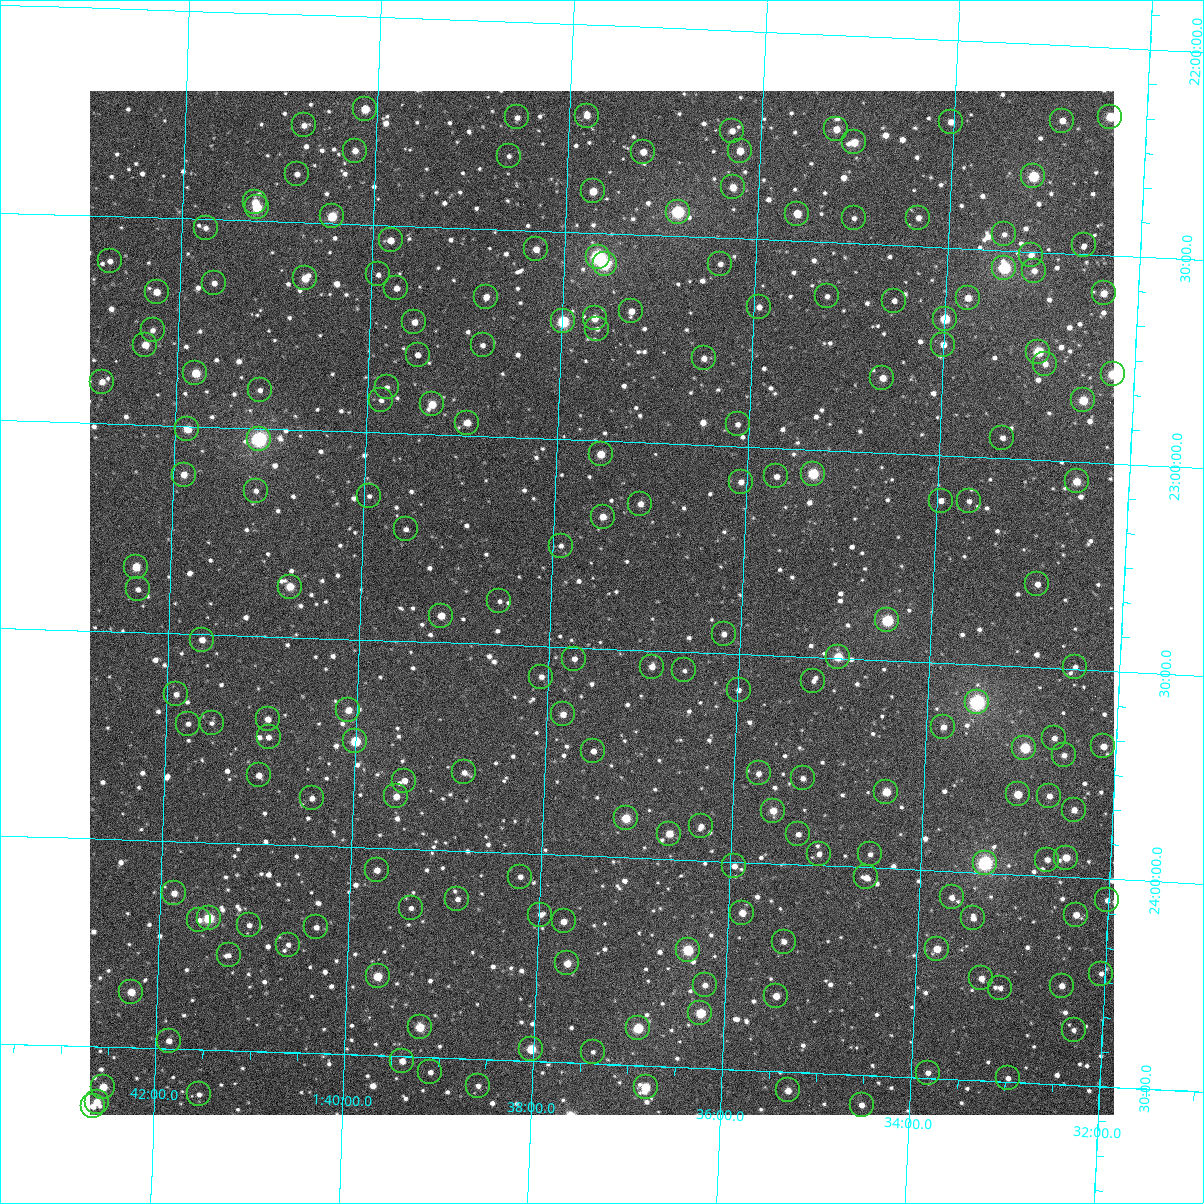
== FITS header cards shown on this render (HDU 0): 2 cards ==
NAXIS1  =                 1024
NAXIS2  =                 1024

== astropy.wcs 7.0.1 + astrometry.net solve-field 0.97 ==
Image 1024 x 1024 px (HDU 0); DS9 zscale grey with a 90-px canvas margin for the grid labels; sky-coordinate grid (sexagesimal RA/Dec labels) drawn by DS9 from the SOLVED WCS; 194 Tycho-2 reference stars matched to detected sources circled (green)
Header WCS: RA---TAN-SIP/DEC--TAN-SIP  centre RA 01:37:28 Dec +23:23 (24.37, +23.39 deg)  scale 8.67 arcsec/px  FOV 148.0' x 148.0'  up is +178 deg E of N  parity flipped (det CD > 0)
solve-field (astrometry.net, Tycho-2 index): VERIFIED the header's WCS against the Tycho-2 star catalogue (verified at 6 index scales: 16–194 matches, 0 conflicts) and refined it, rather than solving blind
Solved WCS: RA---TAN-SIP/DEC--TAN-SIP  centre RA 01:37:28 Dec +23:23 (24.37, +23.39 deg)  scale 8.67 arcsec/px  FOV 148.0' x 148.0'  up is +178 deg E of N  parity flipped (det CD > 0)
The solver's refit moves the header's centre by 0.59 arcsec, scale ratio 1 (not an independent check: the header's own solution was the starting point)
Tycho-2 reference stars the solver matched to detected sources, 194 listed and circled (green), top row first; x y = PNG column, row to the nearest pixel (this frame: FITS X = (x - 90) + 1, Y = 1024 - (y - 91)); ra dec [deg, ICRS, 3 dp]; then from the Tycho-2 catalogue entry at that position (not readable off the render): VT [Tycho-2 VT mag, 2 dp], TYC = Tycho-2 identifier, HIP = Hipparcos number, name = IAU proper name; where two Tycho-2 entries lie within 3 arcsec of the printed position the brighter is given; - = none
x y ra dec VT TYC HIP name
365 109 25.032 +22.223 10.25 1211-1602-1 - -
587 116 24.454 +22.218 11.43 1211-1295-1 - -
517 117 24.636 +22.229 11.73 1211-1288-1 - -
1110 117 23.095 +22.167 9.59 1204-586-1 - -
1062 121 23.219 +22.181 11.30 1204-801-1 - -
951 122 23.508 +22.197 10.87 1204-445-1 - -
304 125 25.190 +22.267 11.30 1211-1436-1 - -
836 129 23.805 +22.227 10.45 1204-681-1 - -
732 131 24.074 +22.241 11.46 1211-1217-1 - -
854 142 23.757 +22.257 10.13 1204-676-1 - -
355 151 25.055 +22.323 11.16 1211-1463-1 - -
740 151 24.053 +22.288 10.92 1211-1294-1 - -
643 152 24.305 +22.300 10.71 1211-1284-1 - -
509 156 24.654 +22.323 11.98 1211-1310-1 - -
297 174 25.203 +22.385 11.79 1211-1585-1 - -
1033 176 23.287 +22.319 9.23 1204-667-1 7227 -
733 187 24.067 +22.377 10.53 1211-1362-1 - -
593 191 24.431 +22.400 10.31 1211-1296-1 - -
255 202 25.310 +22.456 10.89 1211-1454-1 - -
257 207 25.305 +22.468 9.37 1211-1489-1 - -
678 212 24.209 +22.442 8.53 1211-1286-1 7520 -
797 214 23.898 +22.434 10.63 1204-831-1 - -
332 216 25.109 +22.484 9.66 1211-1625-1 - -
854 218 23.749 +22.439 12.07 1204-866-1 - -
918 218 23.581 +22.431 11.32 1204-588-1 - -
206 228 25.437 +22.521 12.09 1756-1545-1 - -
1004 234 23.356 +22.461 11.96 1204-1133-1 - -
391 240 24.954 +22.536 11.19 1749-1765-1 - -
1084 245 23.147 +22.479 12.63 1204-930-1 - -
536 249 24.574 +22.545 11.23 1749-1042-1 - -
1031 255 23.284 +22.509 11.19 1749-1546-1 - -
598 257 24.411 +22.557 7.83 1749-1478-1 7583 -
110 261 25.684 +22.609 12.39 1756-1469-1 - -
605 264 24.393 +22.575 8.83 1749-1569-1 - -
720 264 24.091 +22.563 12.24 1749-1341-1 - -
1004 268 23.351 +22.542 8.72 1749-1736-1 - -
1034 271 23.273 +22.546 11.45 1749-538-1 - -
378 274 24.982 +22.620 12.47 1749-1813-1 - -
305 278 25.173 +22.635 10.41 1756-1183-1 - -
214 283 25.410 +22.654 12.09 1756-1191-1 - -
396 288 24.934 +22.651 11.66 1749-1819-1 - -
157 292 25.559 +22.680 10.81 1756-1385-1 - -
1104 293 23.089 +22.592 10.43 1749-1525-1 - -
827 296 23.810 +22.629 12.01 1749-1567-1 - -
486 297 24.699 +22.663 11.66 1749-1445-1 - -
968 298 23.442 +22.618 10.55 1749-1442-1 - -
894 301 23.635 +22.633 11.81 1749-1573-1 - -
759 307 23.986 +22.662 11.52 1749-1463-1 - -
631 311 24.319 +22.685 11.02 1749-1466-1 - -
595 318 24.414 +22.705 10.60 1749-1596-1 - -
945 319 23.500 +22.671 9.44 1749-433-1 - -
563 321 24.496 +22.716 8.73 1749-1554-1 - -
414 322 24.884 +22.731 11.35 1749-1584-1 - -
597 329 24.406 +22.730 11.60 1749-971-1 - -
153 330 25.567 +22.771 12.12 1756-1588-1 - -
145 345 25.584 +22.808 10.48 1756-1886-1 - -
483 345 24.704 +22.780 12.24 1749-1727-1 - -
943 345 23.501 +22.734 10.76 1749-1401-1 - -
1038 352 23.252 +22.739 9.24 1749-866-1 - -
418 355 24.873 +22.809 11.74 1749-1648-1 - -
704 358 24.125 +22.791 11.44 1749-936-1 - -
1045 364 23.234 +22.768 11.30 1749-1058-1 - -
195 373 25.451 +22.872 9.98 1756-1028-1 - -
1113 374 23.056 +22.785 9.23 1749-1001-1 - -
882 378 23.656 +22.820 10.92 1749-1515-1 - -
102 382 25.695 +22.900 11.22 1756-1480-1 - -
387 387 24.949 +22.890 11.96 1749-1891-1 - -
260 390 25.281 +22.908 12.01 1756-1203-1 - -
381 400 24.963 +22.922 12.55 1749-1823-1 - -
1083 400 23.129 +22.852 9.57 1749-1755-1 - -
432 404 24.831 +22.928 10.26 1749-1440-1 - -
467 423 24.737 +22.969 10.68 1749-887-1 - -
738 424 24.029 +22.947 12.06 1749-1592-1 - -
187 429 25.467 +23.007 10.16 1756-1298-1 - -
1002 438 23.336 +22.951 11.43 1749-1235-1 - -
259 439 25.280 +23.025 7.57 1756-1458-1 7861 -
601 454 24.383 +23.033 10.46 1749-1588-1 7570 -
813 474 23.827 +23.058 8.98 1749-621-1 7390 -
184 475 25.473 +23.117 11.02 1756-1745-1 - -
776 476 23.922 +23.068 11.36 1749-1354-1 - -
1077 481 23.136 +23.047 10.01 1749-1503-1 - -
741 482 24.014 +23.085 11.54 1749-1025-1 - -
256 491 25.283 +23.151 12.26 1756-1031-1 - -
369 496 24.986 +23.154 12.20 1749-1841-1 - -
941 501 23.489 +23.109 12.15 1749-1522-1 - -
969 501 23.415 +23.107 12.34 1749-929-1 - -
640 504 24.275 +23.148 11.70 1749-1636-1 - -
603 517 24.371 +23.183 10.68 1749-1541-1 - -
406 529 24.886 +23.231 12.68 1749-1303-1 - -
561 546 24.479 +23.256 12.65 1749-1172-1 - -
136 567 25.590 +23.343 9.92 1756-809-1 - -
1037 584 23.226 +23.299 11.50 1749-1632-1 - -
290 587 25.186 +23.378 10.07 1756-44-1 - -
138 589 25.584 +23.397 12.04 1756-1694-1 - -
499 601 24.634 +23.395 12.58 1749-1216-1 - -
441 616 24.786 +23.435 10.44 1749-1511-1 - -
887 620 23.615 +23.403 8.68 1749-769-1 - -
724 634 24.043 +23.453 11.78 1749-1610-1 - -
202 640 25.411 +23.513 11.05 1756-120-1 - -
838 657 23.740 +23.496 9.62 1749-1575-1 - -
574 659 24.432 +23.527 12.05 1749-1699-1 - -
652 667 24.228 +23.538 11.37 1749-1729-1 - -
1075 667 23.117 +23.494 11.85 1749-1077-1 - -
684 670 24.142 +23.545 12.78 1749-1406-1 - -
541 677 24.517 +23.573 12.13 1749-1362-1 - -
813 681 23.802 +23.557 13.43 1749-1618-1 - -
739 690 23.998 +23.586 11.98 1749-1661-1 - -
176 694 25.475 +23.647 11.94 1756-103-1 - -
977 702 23.370 +23.590 7.46 1749-1639-1 7255 -
348 710 25.021 +23.671 10.67 1749-1868-1 - -
563 714 24.456 +23.662 11.24 1749-511-1 - -
268 719 25.232 +23.699 11.56 1756-898-1 - -
212 723 25.379 +23.713 12.19 1756-187-1 - -
188 724 25.441 +23.716 11.74 1756-594-1 - -
943 727 23.455 +23.653 11.44 1749-610-1 - -
269 737 25.228 +23.742 12.06 1756-1263-1 - -
1054 738 23.163 +23.667 12.02 1749-310-1 - -
355 741 24.999 +23.745 9.52 1749-1917-1 7768 -
1103 746 23.032 +23.682 10.70 1749-772-1 - -
1024 748 23.240 +23.696 9.13 1749-858-1 7217 -
593 751 24.373 +23.747 11.46 1749-491-1 - -
1064 755 23.135 +23.708 11.64 1749-540-1 - -
464 772 24.710 +23.811 11.56 1749-467-1 - -
759 773 23.936 +23.785 11.52 1749-792-1 - -
259 775 25.251 +23.835 11.49 1756-506-1 - -
803 778 23.819 +23.792 11.77 1749-1265-1 - -
404 781 24.867 +23.836 11.42 1749-830-1 - -
886 792 23.598 +23.815 9.77 1749-380-1 - -
1018 794 23.252 +23.807 10.06 1749-1131-1 - -
396 796 24.887 +23.874 10.90 1749-145-1 - -
1049 796 23.168 +23.808 10.89 1749-674-1 - -
312 798 25.109 +23.886 11.63 1749-1822-1 - -
1074 810 23.101 +23.838 11.10 1749-1102-1 - -
773 811 23.893 +23.873 10.27 1749-1366-1 - -
626 818 24.280 +23.906 9.63 1749-462-1 - -
701 826 24.081 +23.918 11.44 1749-1672-1 - -
669 834 24.164 +23.939 10.33 1749-1537-1 - -
798 834 23.825 +23.927 11.60 1749-494-1 - -
819 854 23.768 +23.972 12.07 1749-355-1 - -
870 854 23.633 +23.968 12.20 1749-641-1 - -
1066 858 23.118 +23.954 10.46 1749-206-1 - -
1047 860 23.165 +23.961 11.62 1749-478-1 - -
985 863 23.329 +23.976 7.70 1749-1402-1 7244 -
734 866 23.989 +24.010 11.62 1749-282-1 - -
377 870 24.931 +24.054 11.24 1749-1804-1 - -
520 877 24.552 +24.057 11.76 1749-220-1 - -
866 877 23.641 +24.024 11.57 1749-1304-1 - -
174 893 25.464 +24.125 11.04 1756-642-1 - -
952 897 23.413 +24.062 12.06 1749-758-1 - -
457 899 24.716 +24.116 11.56 1749-391-1 - -
1107 900 23.003 +24.052 11.53 1749-219-1 - -
411 908 24.838 +24.142 11.80 1749-655-1 - -
742 913 23.963 +24.122 10.64 1749-1308-1 - -
540 915 24.496 +24.146 12.07 1749-506-1 - -
1076 915 23.083 +24.090 11.01 1749-407-1 - -
209 918 25.370 +24.184 8.89 1756-1456-1 7889 -
973 918 23.353 +24.111 11.69 1749-1345-1 - -
199 920 25.396 +24.188 12.00 1756-1807-1 - -
564 921 24.433 +24.160 11.04 1749-939-1 - -
249 925 25.263 +24.197 11.82 1756-218-1 - -
316 927 25.085 +24.196 11.65 1749-1836-1 - -
784 942 23.850 +24.187 12.09 1749-747-1 - -
288 945 25.158 +24.240 12.46 1756-924-1 - -
937 949 23.446 +24.188 10.48 1749-597-1 - -
688 950 24.103 +24.217 8.89 1749-1334-1 7487 -
229 955 25.314 +24.271 12.14 1756-1790-1 - -
567 963 24.419 +24.261 10.25 1749-862-1 - -
1101 974 23.010 +24.229 12.28 1749-335-1 - -
378 976 24.919 +24.309 9.73 1749-635-1 - -
981 978 23.325 +24.254 11.10 1749-440-1 - -
705 985 24.054 +24.300 11.60 1749-678-1 - -
1062 986 23.112 +24.262 11.27 1749-1177-1 - -
1000 988 23.273 +24.275 11.76 1749-148-1 - -
131 992 25.568 +24.367 10.01 1756-566-1 - -
776 996 23.865 +24.318 10.78 1749-598-1 - -
700 1013 24.062 +24.368 9.36 1749-933-1 - -
420 1027 24.803 +24.429 9.56 1749-356-1 - -
638 1028 24.226 +24.410 9.18 1749-978-1 - -
1074 1030 23.075 +24.368 12.07 1749-1319-1 - -
169 1041 25.465 +24.481 11.15 1756-1689-1 - -
531 1049 24.506 +24.470 9.55 1749-152-1 - -
593 1052 24.343 +24.471 12.13 1749-452-1 - -
402 1061 24.845 +24.511 11.09 1749-298-1 - -
430 1072 24.770 +24.535 11.78 1749-193-1 - -
928 1073 23.455 +24.487 11.50 1749-56-1 - -
1008 1078 23.243 +24.491 12.26 1749-1414-1 - -
478 1086 24.643 +24.563 11.35 1749-726-1 - -
103 1087 25.635 +24.597 10.01 1756-1196-1 - -
646 1087 24.199 +24.551 9.53 1749-913-1 - -
788 1090 23.822 +24.545 10.57 1749-620-1 - -
199 1094 25.381 +24.608 12.07 1756-1666-1 - -
97 1102 25.650 +24.634 10.39 1756-171-1 - -
862 1105 23.626 +24.572 11.45 1749-1624-1 - -
93 1106 25.661 +24.644 11.54 1756-162-1 - -